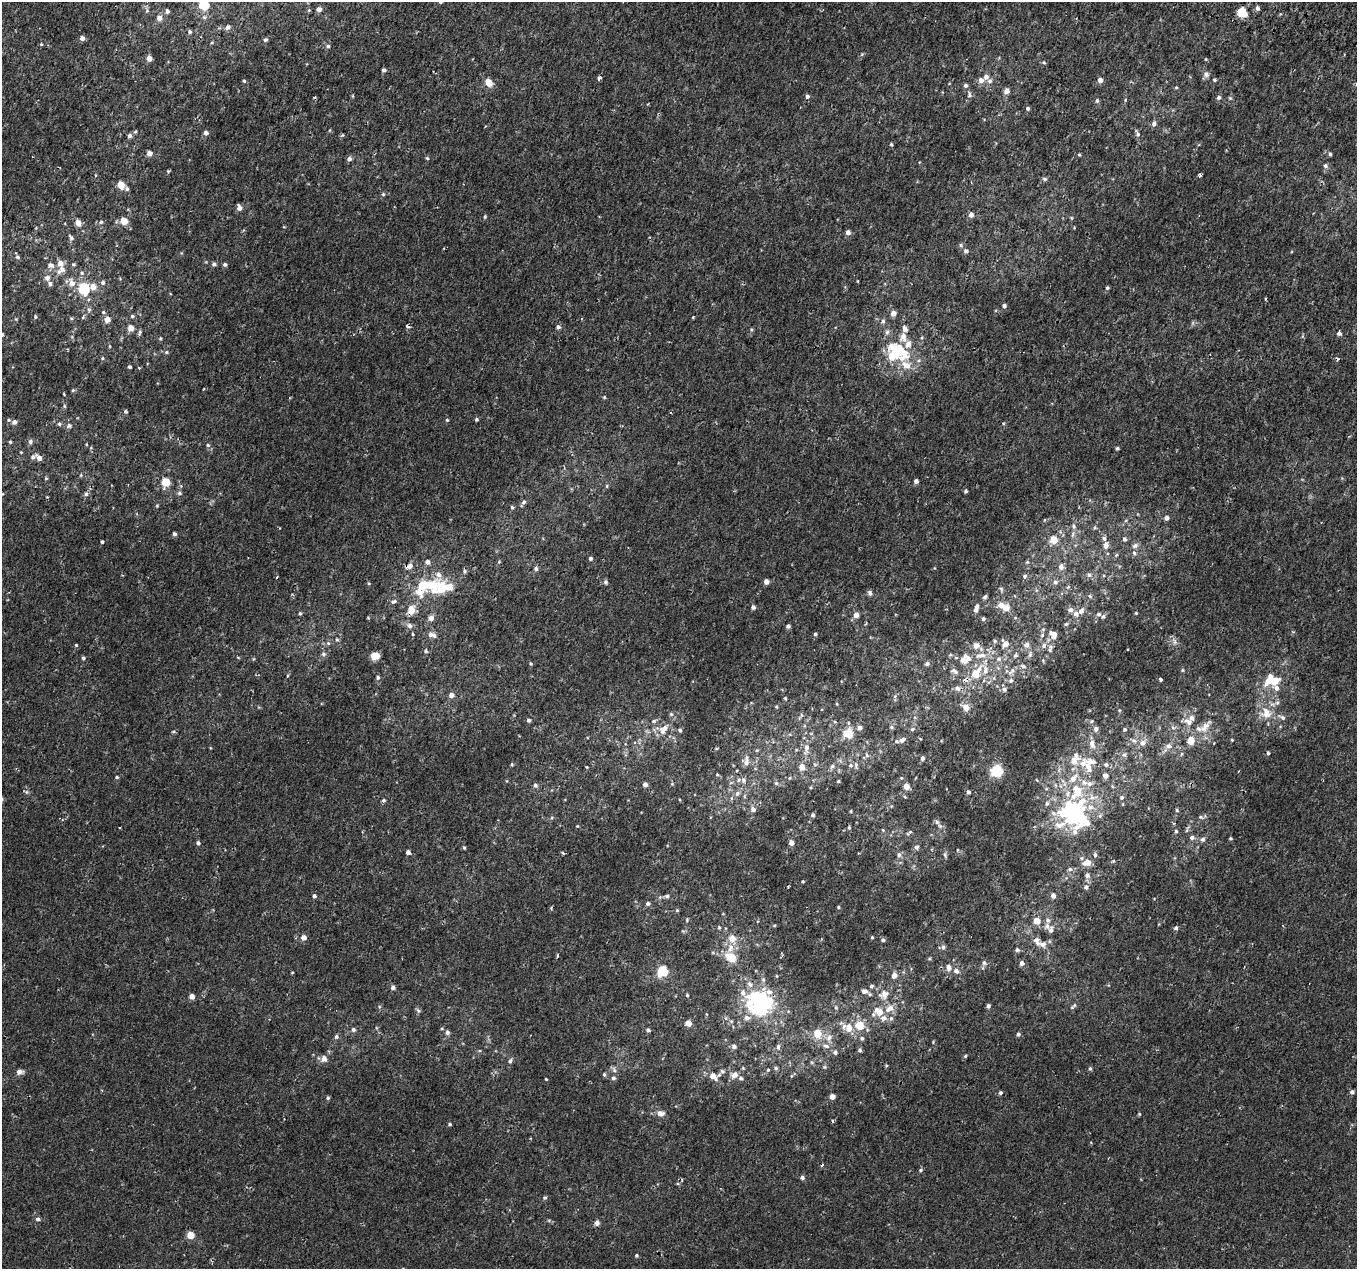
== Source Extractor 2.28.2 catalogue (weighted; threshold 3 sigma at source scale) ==
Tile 10 of 4 x 4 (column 2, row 3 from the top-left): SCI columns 1414-2768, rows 1572-2838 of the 5544 x 5737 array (HDU 1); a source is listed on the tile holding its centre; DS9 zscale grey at full resolution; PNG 1359 x 1271 px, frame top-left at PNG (2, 2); no overlay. Shown black and unused: <1% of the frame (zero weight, under 2 of 3 exposures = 5% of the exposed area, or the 3 px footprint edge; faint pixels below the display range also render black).
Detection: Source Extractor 2.28.2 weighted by HDU 2 'WHT'; one run over the whole footprint, this tile lists its part. Background 5.62e-04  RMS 0.0017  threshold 0.00757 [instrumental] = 3 sigma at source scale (4.5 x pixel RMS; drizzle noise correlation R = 1.50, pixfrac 1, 0.0396/0.0396 arcsec/px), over >= 5 px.
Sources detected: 400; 5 inside a brighter object's white glare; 5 cosmic-ray / hot-pixel residue — not listed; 35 inside a brighter listed object's ellipse — not listed separately; the other 355 listed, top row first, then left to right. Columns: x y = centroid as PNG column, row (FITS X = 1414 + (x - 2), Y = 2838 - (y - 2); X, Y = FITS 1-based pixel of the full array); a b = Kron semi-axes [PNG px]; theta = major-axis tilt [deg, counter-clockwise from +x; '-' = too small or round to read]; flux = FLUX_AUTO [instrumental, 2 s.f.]
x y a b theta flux
204 5 5 5 - 8.5
1257 8 5 4 - 0.41
319 9 5 4 - 0.68
147 11 6 4 -19 0.19
167 11 5 5 - 0.33
1242 12 11 10 - 1.9
159 18 6 5 - 0.78
228 27 5 5 - 0.5
190 32 5 4 - 0.26
82 38 5 4 - 0.6
265 40 5 4 - 0.23
328 46 5 5 - 0.25
149 58 4 4 - 1.1
1044 63 5 3 - 0.17
384 70 4 4 - 0.4
1206 74 7 7 - 0.48
599 78 4 3 - 0.59
981 80 7 7 - 0.68
1100 80 5 5 - 0.74
1215 80 4 4 - 0.2
244 81 4 4 - 0.19
990 81 7 5 -12 0.39
489 83 5 5 - 2.8
965 85 5 5 - 0.3
1006 91 5 5 - 0.87
969 95 8 4 -82 0.28
807 96 5 5 - 0.37
1219 97 5 5 - 0.32
1125 100 5 3 - 0.13
1097 101 6 4 89 0.27
1027 108 4 4 - 0.27
1154 124 6 5 - 0.43
206 133 5 4 - 0.54
1138 134 7 5 -69 0.33
129 136 5 5 - 0.38
891 144 4 4 - 0.19
149 153 5 4 - 0.77
1079 154 4 3 - 0.16
1330 154 5 4 - 0.22
427 158 5 4 - 0.17
349 159 6 5 - 0.42
1326 166 6 6 - 0.36
168 171 4 4 - 0.18
1200 175 5 4 - 0.22
1045 179 6 5 - 0.29
121 185 5 5 - 2.3
127 189 5 4 - 0.33
383 194 5 4 - 0.19
239 208 7 5 -82 0.61
971 215 5 5 - 0.72
485 216 4 4 - 0.17
124 221 5 5 - 2.5
101 222 5 5 - 0.25
78 223 5 5 - 1.3
848 232 5 5 - 0.61
71 238 7 5 -59 0.36
960 245 5 4 - 0.22
966 251 6 4 -3 0.34
17 257 6 5 - 0.26
214 264 5 5 - 0.32
225 264 4 4 - 0.3
51 265 10 6 -15 0.55
61 269 14 8 46 1.1
81 273 6 4 90 0.22
47 278 8 7 - 0.6
858 281 2 2 - 0.14
103 282 6 5 - 0.31
72 283 7 7 - 0.99
93 287 6 6 - 1.1
1107 288 5 4 - 0.23
84 289 7 7 - 7.9
1004 306 4 4 - 0.32
89 310 5 5 - 0.26
103 312 5 4 - 0.19
893 313 6 5 - 0.8
132 316 4 4 - 0.2
35 317 5 3 - 0.2
693 317 3 2 - 0.13
107 319 5 5 - 1
883 321 5 5 - 0.32
407 326 3 3 - 0.39
558 327 6 5 - 0.32
130 328 5 5 - 1.2
905 329 8 6 -64 0.65
140 332 6 4 77 0.29
1339 333 4 4 - 0.71
2 334 4 4 - 0.31
900 351 27 15 -49 6.3
166 352 5 3 - 0.16
102 358 4 4 - 0.17
130 367 4 3 - 0.23
139 368 3 3 - 0.15
604 397 5 3 - 0.13
125 411 5 4 - 0.21
476 419 4 4 - 0.21
447 420 5 4 - 0.17
14 422 6 5 - 0.65
59 424 5 4 - 0.23
69 426 7 5 69 0.29
30 441 6 5 - 0.4
10 442 4 4 - 0.19
208 445 5 4 - 0.2
1117 448 5 4 - 0.21
33 457 7 6 - 0.43
39 458 7 5 -48 0.68
46 478 5 3 - 0.13
916 481 4 4 - 0.53
166 482 5 5 - 4.2
607 486 6 4 89 0.18
965 491 4 4 - 0.24
179 493 6 5 - 0.26
86 494 5 5 - 0.31
524 502 6 6 - 0.36
512 507 5 4 - 0.19
1166 518 5 5 - 0.57
1074 526 6 5 - 0.31
175 534 5 4 - 0.29
1104 538 7 5 -73 0.4
1124 539 6 4 -17 0.28
1054 540 5 5 - 2.6
102 542 3 3 - 0.19
1106 545 7 6 - 0.84
1135 545 8 6 49 0.44
1134 553 6 5 - 0.31
1116 555 5 4 - 0.2
590 558 5 4 - 0.27
427 562 5 5 - 0.49
499 562 5 3 - 0.13
1027 562 4 4 - 0.16
409 566 10 6 21 0.75
1061 567 7 6 - 0.66
536 569 6 5 - 0.32
464 571 6 4 -90 0.22
1089 575 7 5 -73 0.36
1025 576 6 4 18 0.29
277 577 4 2 - 0.12
606 582 5 5 - 0.33
766 582 4 4 - 0.8
1055 582 6 5 - 0.34
423 585 9 7 20 3.4
443 586 20 10 -46 2.2
870 593 6 5 - 0.43
985 597 6 4 49 0.27
394 601 8 4 20 0.3
1001 605 11 8 -29 1.4
753 607 5 4 - 0.39
976 609 10 4 73 0.62
411 610 9 7 89 1.8
1070 610 7 6 - 0.53
1081 611 10 6 44 0.65
300 613 5 4 - 0.17
1136 613 3 3 - 0.13
1098 614 6 5 - 0.32
856 615 5 5 - 0.78
431 618 6 6 - 0.69
983 619 5 4 - 0.24
1066 624 6 4 43 0.21
409 625 8 7 - 0.46
788 626 5 4 - 0.31
815 634 4 4 - 0.19
432 635 11 6 -18 0.64
1042 635 6 4 72 0.23
1053 635 12 8 -57 1.2
995 641 5 4 - 0.22
328 643 5 4 - 0.18
1006 643 9 7 24 0.77
76 645 4 4 - 0.12
976 645 7 6 - 0.97
1026 645 7 7 - 0.59
1050 647 10 5 -89 0.56
426 651 5 4 - 0.23
323 654 6 5 - 0.31
981 655 17 6 6 1.1
1030 655 7 5 88 0.37
374 656 7 6 - 1.7
1015 656 6 5 - 0.26
83 658 4 4 - 0.26
999 659 7 6 - 0.52
964 661 10 8 -19 1.1
531 663 5 3 - 0.17
927 664 6 5 - 0.35
1023 666 6 5 - 0.3
1182 670 5 3 - 0.16
955 671 11 5 -27 0.5
976 673 18 10 52 3.1
378 677 5 4 - 0.24
1161 679 4 3 - 0.93
1011 681 6 6 - 0.38
1274 681 14 9 -48 2.6
957 688 8 6 -48 0.52
1004 689 6 6 - 0.4
451 695 5 5 - 0.72
785 698 4 3 - 0.13
1277 703 6 4 19 0.28
966 707 8 6 -53 1.1
1266 713 13 9 -70 1.7
671 714 5 5 - 0.2
1283 718 6 6 - 0.37
529 720 5 4 - 0.24
654 721 5 5 - 0.24
1092 721 5 3 - 0.16
1188 722 12 8 -31 0.93
891 727 5 5 - 0.24
1205 727 18 9 57 1.5
665 728 14 8 29 1.2
1173 728 6 4 -20 0.24
912 729 6 5 - 0.26
1096 729 6 5 - 0.46
1125 729 5 5 - 0.23
680 730 5 4 - 0.24
848 733 14 13 - 1.8
902 740 8 6 37 0.67
1191 740 6 5 - 2
1134 741 6 4 -19 0.3
1142 743 7 7 - 0.78
1092 744 12 8 -75 0.89
1168 746 7 7 - 0.57
806 748 8 6 66 0.57
1268 753 3 3 - 0.19
1181 754 6 3 70 0.17
867 755 6 4 -88 0.25
1124 755 6 4 0 0.28
922 758 6 5 - 0.35
1074 760 18 12 43 2.1
746 763 11 7 85 0.68
850 765 6 5 - 0.32
1106 765 7 5 -74 0.33
832 766 6 5 - 0.29
802 767 6 6 - 1.1
1088 767 21 8 -71 1.9
997 771 6 6 - 12
1105 775 5 5 - 0.83
117 777 4 4 - 0.17
1073 778 15 8 49 1.5
744 780 6 6 - 0.42
838 781 4 4 - 0.14
1084 782 8 7 - 0.8
776 783 5 5 - 0.24
645 784 4 4 - 0.64
535 785 6 5 - 0.32
906 786 5 5 - 1.4
968 792 5 4 - 0.28
737 793 7 6 - 0.47
1121 797 6 6 - 0.33
384 800 5 4 - 0.24
1047 803 6 5 - 0.3
753 809 6 5 - 0.56
1177 810 5 4 - 0.18
1073 811 35 21 -55 20
813 815 4 4 - 0.31
937 822 6 5 - 0.33
849 827 5 4 - 0.18
1192 837 6 6 - 0.44
1230 838 5 3 - 0.16
1203 839 6 6 - 0.4
198 843 5 4 - 0.32
791 843 5 5 - 0.72
916 847 6 6 - 0.34
464 848 4 4 - 0.17
408 852 5 4 - 0.48
563 853 4 3 - 0.3
899 855 7 5 -77 0.36
945 855 6 4 -72 0.22
1095 855 6 4 -80 0.33
1087 862 11 9 7 1.1
1070 869 7 5 0 0.34
1087 875 6 6 - 0.44
803 881 5 3 - 0.13
1086 887 5 5 - 0.32
314 896 4 4 - 0.31
667 896 5 5 - 0.24
1053 896 5 5 - 0.63
648 904 5 5 - 0.26
838 907 4 4 - 0.15
677 910 4 4 - 0.16
1048 920 7 6 - 0.45
1037 921 5 5 - 1.9
719 927 4 4 - 0.16
1176 928 6 5 - 0.29
1051 930 11 6 70 0.64
304 937 5 5 - 0.81
872 937 4 4 - 0.15
732 938 7 7 - 1.5
883 940 5 5 - 0.28
1037 941 15 8 -61 0.88
943 947 5 5 - 0.33
730 948 12 7 60 0.96
1017 950 5 5 - 0.28
557 955 5 3 - 0.16
731 957 10 7 -30 2.8
984 963 6 5 - 0.36
1022 963 5 5 - 0.55
948 967 7 6 - 0.57
663 971 6 5 - 9.1
956 971 7 6 - 0.53
292 973 4 3 - 0.11
894 975 7 6 - 0.81
871 986 5 4 - 0.27
393 988 5 5 - 0.38
864 991 8 6 -13 0.6
884 994 12 11 - 1.2
687 995 5 3 - 0.15
192 996 5 4 - 0.94
760 999 25 18 -1 15
988 1006 4 4 - 0.34
836 1007 5 5 - 0.21
1073 1007 11 3 39 0.24
889 1008 12 7 30 1.1
418 1011 6 5 - 0.27
879 1011 11 8 -39 1.7
747 1018 7 7 - 0.67
688 1023 5 5 - 1.3
859 1026 10 8 -50 2.4
849 1028 12 9 -76 1.6
353 1029 6 5 - 0.3
648 1030 5 4 - 0.31
447 1033 6 6 - 0.38
817 1033 7 6 - 2.5
1018 1034 5 4 - 0.29
336 1036 6 5 - 0.26
829 1038 9 6 50 0.64
862 1038 5 4 - 0.24
734 1046 6 6 - 0.36
826 1046 9 5 -19 0.49
778 1047 8 5 89 0.4
860 1050 5 5 - 0.3
835 1052 6 5 - 0.38
965 1056 4 4 - 0.17
324 1058 7 6 - 0.81
510 1061 7 5 42 0.31
824 1067 5 4 - 0.18
776 1068 6 5 - 0.25
1090 1069 5 4 - 0.2
614 1070 6 5 - 0.33
768 1070 4 4 - 0.16
722 1071 6 5 - 0.31
19 1072 6 6 - 0.67
604 1074 5 4 - 0.22
735 1075 8 7 - 0.85
713 1076 10 6 -43 1.3
613 1078 5 4 - 0.32
546 1079 4 2 - 0.12
1352 1092 4 4 - 0.41
1000 1093 5 4 - 0.25
832 1096 4 4 - 1
328 1098 5 4 - 0.21
660 1113 8 6 -2 0.76
450 1124 4 3 - 0.18
921 1170 5 4 - 0.2
802 1177 5 5 - 0.33
545 1198 6 4 19 0.23
38 1219 6 5 - 0.3
597 1223 6 5 - 0.6
190 1235 5 5 - 2.5
636 1255 4 4 - 0.18
Overlapping masked pixels (flux is a lower limit): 2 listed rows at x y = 409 566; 411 610
Isophote crosses this tile's border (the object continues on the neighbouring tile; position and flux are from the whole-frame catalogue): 2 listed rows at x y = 204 5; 2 334